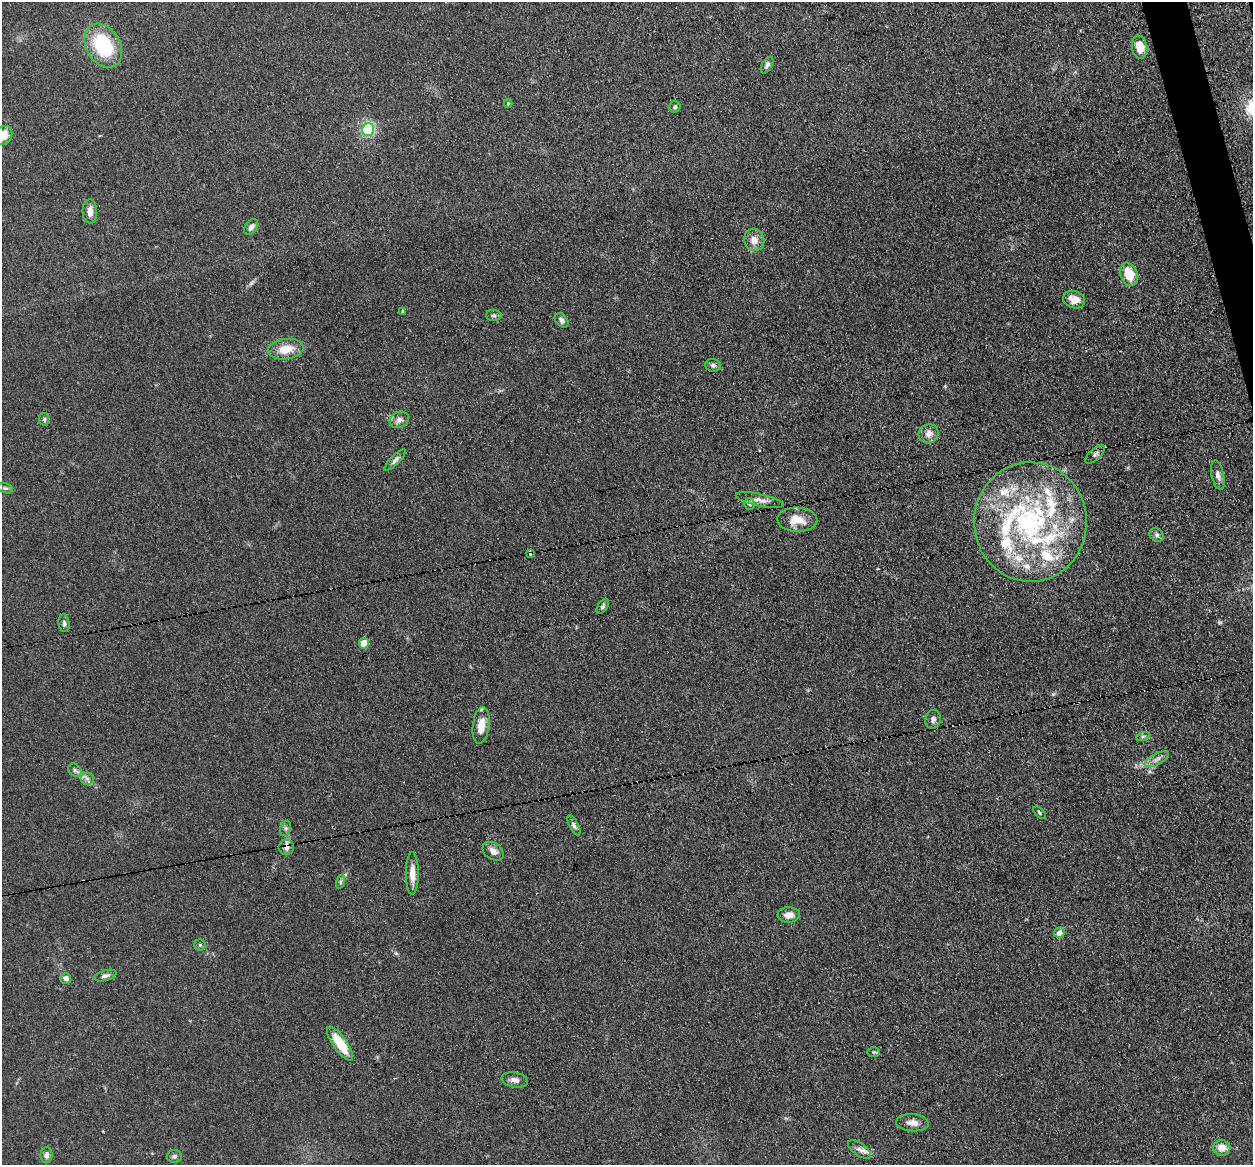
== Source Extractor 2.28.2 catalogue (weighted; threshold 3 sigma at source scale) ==
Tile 10 of 4 x 4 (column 2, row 3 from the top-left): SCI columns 1349-2599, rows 1442-2604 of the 5198 x 5093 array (HDU 1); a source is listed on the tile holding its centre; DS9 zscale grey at full resolution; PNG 1255 x 1167 px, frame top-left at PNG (2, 2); each listed source drawn as its Kron ellipse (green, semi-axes under 4 px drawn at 4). Shown black and unused: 1% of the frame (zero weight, under 3 of 4 exposures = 7% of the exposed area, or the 3 px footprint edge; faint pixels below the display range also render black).
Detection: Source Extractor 2.28.2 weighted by HDU 2 'WHT'; one run over the whole footprint, this tile lists its part. Background 0.106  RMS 0.0078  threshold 0.0353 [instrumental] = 3 sigma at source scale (4.5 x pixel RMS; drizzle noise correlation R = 1.50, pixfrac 1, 0.05/0.05 arcsec/px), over >= 5 px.
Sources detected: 71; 12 inside a brighter listed object's ellipse — not listed separately; the other 59 listed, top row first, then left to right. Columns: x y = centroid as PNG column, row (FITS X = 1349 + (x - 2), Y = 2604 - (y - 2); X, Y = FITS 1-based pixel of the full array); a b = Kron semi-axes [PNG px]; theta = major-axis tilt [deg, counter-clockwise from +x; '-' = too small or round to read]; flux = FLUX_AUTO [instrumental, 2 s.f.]
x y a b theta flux
103 46 23 17 -59 49
1140 47 11 7 -81 12
767 65 9 5 60 2.3
508 103 4 3 - 0.85
675 107 6 5 - 1.6
368 129 6 6 - 58
3 135 10 8 50 9.4
90 211 12 7 -88 5.3
251 227 8 6 54 3.3
754 240 11 10 - 7.1
1129 274 12 8 -68 18
1074 300 11 8 -18 8
403 311 4 3 - 1.3
494 315 7 5 -2 1.7
562 320 8 5 -51 2.9
286 349 18 10 6 13
713 365 8 6 -11 2.1
44 419 6 5 - 1.5
399 420 10 8 24 3.8
929 434 10 9 - 5.6
1095 454 12 5 44 2.7
395 460 14 4 45 2.7
1218 475 15 6 -77 3.5
5 488 8 5 -16 1.5
760 500 24 6 -12 5.2
749 504 6 5 - 1.4
797 520 20 12 -3 13
1030 522 60 56 -89 170
1157 535 7 6 - 2
530 553 4 3 - 16
603 606 8 5 56 1.6
64 623 9 5 -83 1.9
364 643 5 5 - 17
933 719 9 7 74 3.1
481 725 18 8 83 12
1143 736 7 4 19 1.4
1157 759 13 5 27 3.9
75 770 7 6 - 2
87 779 7 6 - 2.6
1040 813 8 4 -45 1.3
574 826 11 4 -62 2
286 828 7 5 73 1.7
286 847 8 7 - 3.9
493 851 11 8 -34 4.6
412 873 21 6 -90 7.3
340 882 7 4 71 1.4
789 915 11 7 3 5.2
1059 933 5 5 - 5.6
200 945 6 5 - 1.2
105 976 11 5 16 2.5
66 978 5 5 - 4.2
340 1044 20 7 -55 24
874 1052 6 5 - 1.1
515 1080 13 7 -12 4
912 1123 16 8 -4 5.7
1222 1148 9 8 - 8.4
860 1150 13 6 -36 3.9
46 1155 8 6 88 2.9
174 1156 7 6 - 1.9
Overlapping masked pixels (flux is a lower limit): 2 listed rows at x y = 530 553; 286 847
Isophote crosses this tile's border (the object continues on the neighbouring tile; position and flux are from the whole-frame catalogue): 1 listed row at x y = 3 135